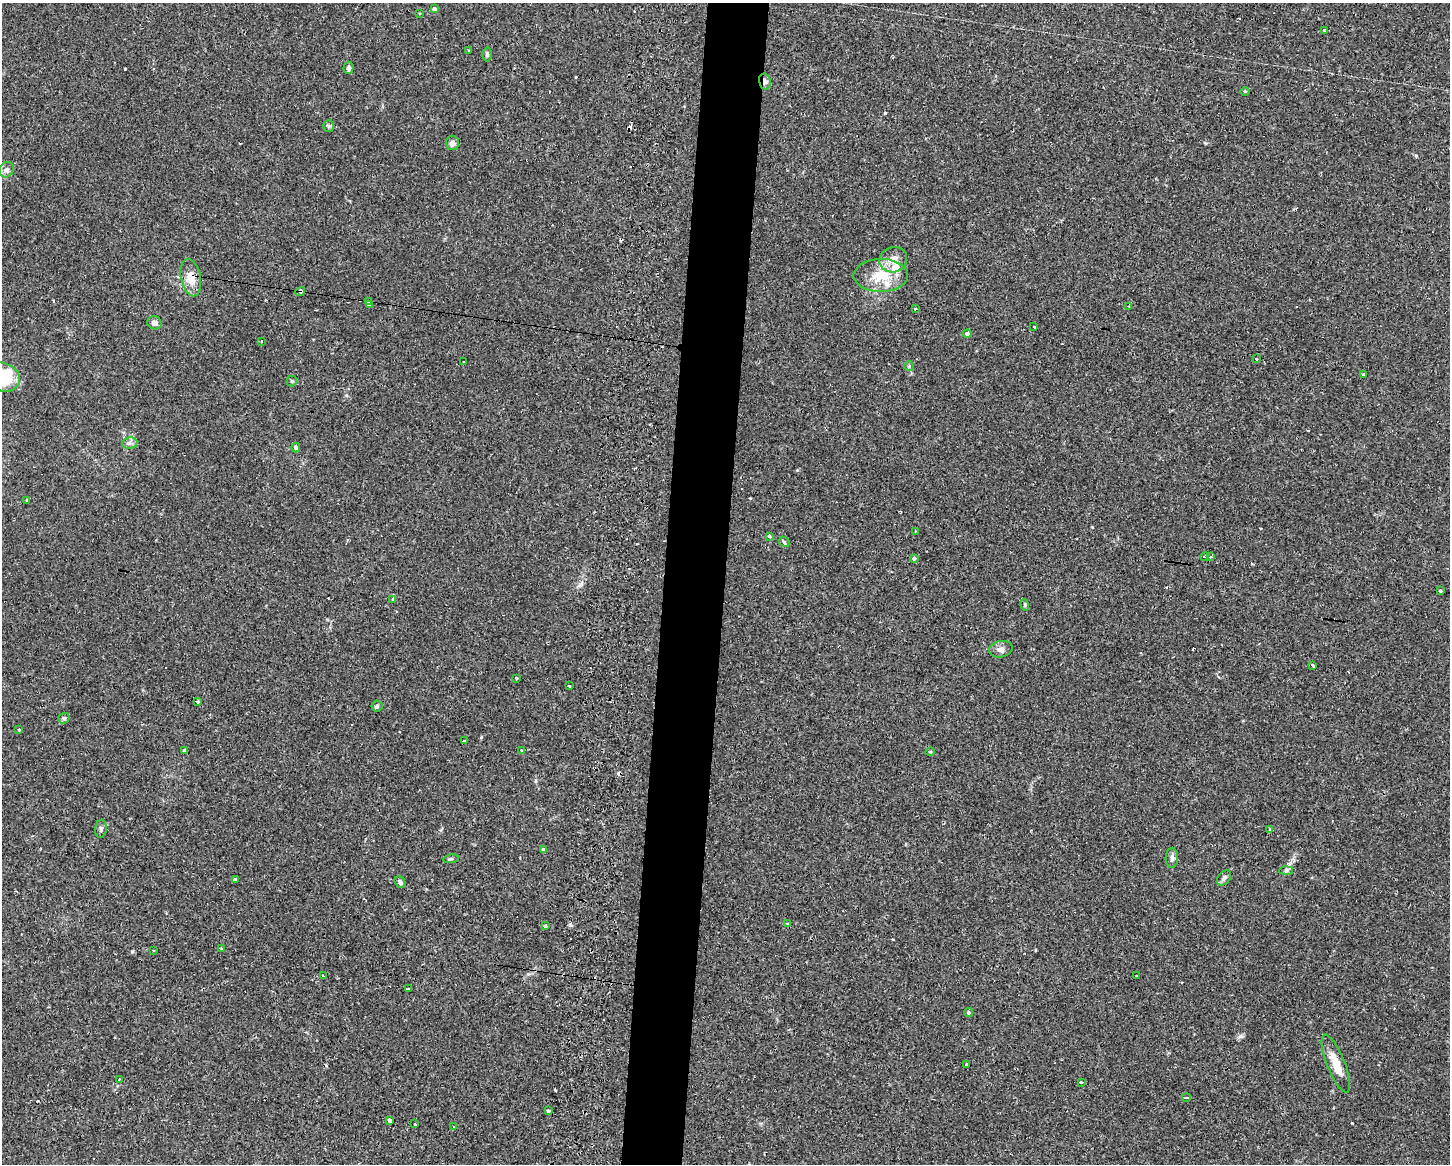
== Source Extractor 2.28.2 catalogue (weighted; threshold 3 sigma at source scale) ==
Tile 5 of 3 x 4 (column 2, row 2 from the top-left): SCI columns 1746-3193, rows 2344-3505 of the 4749 x 4707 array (HDU 1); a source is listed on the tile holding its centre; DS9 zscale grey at full resolution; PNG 1452 x 1166 px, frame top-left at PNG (2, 3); each listed source drawn as its Kron ellipse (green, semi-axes under 4 px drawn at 4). Shown black and unused: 4% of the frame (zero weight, under 2 of 3 exposures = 4% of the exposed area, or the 3 px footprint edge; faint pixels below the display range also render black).
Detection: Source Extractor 2.28.2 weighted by HDU 2 'WHT'; one run over the whole footprint, this tile lists its part. Background 0.0342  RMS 0.0051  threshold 0.0231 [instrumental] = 3 sigma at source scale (4.5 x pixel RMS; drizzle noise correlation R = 1.50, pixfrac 1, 0.05/0.05 arcsec/px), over >= 5 px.
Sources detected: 98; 1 inside a brighter object's white glare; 17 cosmic-ray / hot-pixel residue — neither listed nor drawn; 1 inside a brighter listed object's ellipse — not listed separately; the other 79 listed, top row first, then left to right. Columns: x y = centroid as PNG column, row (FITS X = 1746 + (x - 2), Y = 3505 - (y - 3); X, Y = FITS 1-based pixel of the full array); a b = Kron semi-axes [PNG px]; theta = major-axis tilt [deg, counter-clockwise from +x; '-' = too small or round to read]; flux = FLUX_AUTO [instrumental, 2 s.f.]
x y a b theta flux
434 9 4 4 - 1.4
420 14 3 2 - 0.41
1324 30 4 3 - 1.4
469 51 3 2 - 0.38
487 54 7 4 -88 0.97
349 68 6 5 - 1.1
765 82 8 5 -79 1.9
1245 91 5 3 - 0.51
329 126 6 5 - 0.91
452 143 7 6 - 2
6 170 8 7 - 1.9
893 260 14 12 23 5.2
881 275 27 16 1 15
191 278 19 10 -78 7.1
300 291 5 3 - 5.6
368 301 4 4 - 0.88
370 305 3 3 - 1.9
1129 306 3 3 - 1.3
915 309 3 3 - 1.3
154 323 7 6 - 2.3
1034 327 3 2 - 0.67
967 334 4 4 - 1.4
261 341 3 2 - 0.34
1257 359 3 3 - 2
463 362 3 2 - 0.6
909 366 5 4 - 0.61
1363 375 3 3 - 2.8
3 377 18 14 -19 25
292 381 5 5 - 0.63
130 443 8 5 11 1.6
296 448 5 4 - 0.82
27 500 3 3 - 0.44
915 531 2 2 - 0.46
769 536 4 3 - 2.4
784 542 6 4 -46 0.72
1205 557 4 3 - 4
1210 557 4 4 - 0.71
914 558 4 3 - 2.4
1441 591 3 3 - 2.1
393 599 3 3 - 3.4
1025 605 5 3 - 0.6
1001 649 12 8 11 2.2
1312 666 3 3 - 25
516 678 3 3 - 2.5
569 686 3 3 - 0.84
198 701 4 3 - 2.3
377 706 5 5 - 0.82
64 718 6 5 - 1.1
19 730 3 3 - 1
464 741 3 2 - 0.46
184 750 4 3 - 3.4
521 750 3 2 - 0.39
930 752 5 3 - 0.42
101 829 9 5 83 1.3
1270 829 3 3 - 1.5
543 850 4 3 - 1
1172 858 10 6 88 1.8
451 859 8 4 8 0.76
1286 870 7 4 2 0.96
1224 878 9 5 49 1.6
235 880 4 3 - 10
400 882 6 4 -51 1.2
787 924 4 3 - 2.6
545 926 4 3 - 2.5
221 948 3 3 - 0.78
153 950 3 2 - 0.86
323 976 3 2 - 0.83
1136 976 3 3 - 1
408 989 3 3 - 1.3
968 1013 4 4 - 0.73
1336 1064 31 9 -68 8.3
967 1065 3 3 - 5.8
119 1079 3 3 - 0.47
1081 1082 3 2 - 1.3
1186 1098 4 3 - 0.92
548 1111 3 3 - 1.3
390 1120 4 3 - 13
415 1124 3 3 - 5.2
453 1127 3 2 - 0.58
Overlapping masked pixels (flux is a lower limit): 4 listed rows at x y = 765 82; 191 278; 300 291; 368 301
Isophote crosses this tile's border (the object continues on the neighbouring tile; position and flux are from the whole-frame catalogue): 1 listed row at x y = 3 377
Unlisted compact peaks at least as high as the median listed source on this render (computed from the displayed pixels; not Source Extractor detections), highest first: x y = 885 113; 125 69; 481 737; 132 951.